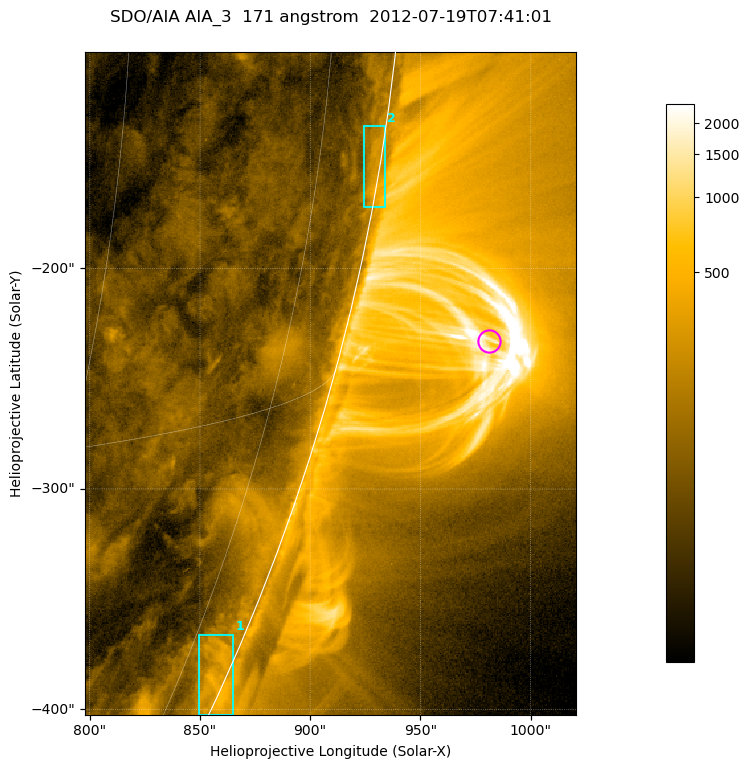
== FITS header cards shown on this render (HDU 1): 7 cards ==
TELESCOP= 'SDO/AIA '           / For AIA: SDO/AIA
INSTRUME= 'AIA_3   '           / For AIA: AIA_ATA1, AIA_ATA2, AIA_ATA3 or AIA_AT
WAVELNTH=                  171 / [angstrom] Wavelength
WAVEUNIT= 'angstrom'           / Wavelength unit: angstrom
DATE-OBS= '2012-07-19T07:41:01.430' / [ISO] Date when observation started; ISO 8
CTYPE1  = 'HPLN-TAN'           / CTYPE1; Typically HPLN
CTYPE2  = 'HPLT-TAN'           / CTYPE2; Typically HPLT

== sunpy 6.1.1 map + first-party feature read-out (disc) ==
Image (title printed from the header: SDO/AIA AIA_3  171 angstrom  2012-07-19T07:41:01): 371 x 501 px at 0.599 arcsec/px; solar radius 944 arcsec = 1575 px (partial field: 1.2% of the solar disc is inside the frame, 48% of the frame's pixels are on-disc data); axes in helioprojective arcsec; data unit not stated in the header (colour bar unlabelled)
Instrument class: DISC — disc imager (sunpy class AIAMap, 171 A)
Bright regions (active regions / flare kernels): reference = the on-disc median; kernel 3 px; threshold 5 sigma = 161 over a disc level ~71.1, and >= 1.15x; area >= 185 px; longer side >= 4 px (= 2.4 arcsec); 2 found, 2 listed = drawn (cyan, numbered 1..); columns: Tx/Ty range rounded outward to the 2 arcsec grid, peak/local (2 s.f.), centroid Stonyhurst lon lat
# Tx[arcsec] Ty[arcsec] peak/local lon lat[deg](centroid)
1 848..866 -404..-366 6.8 +81 -23
2 924..934 -172..-134 6.2 +85 -9
Off-limb structures (1.02-1.3 R_sun): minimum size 92 px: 3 found; the strongest spans PA ~250..260 deg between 1.02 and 1.13 R_sun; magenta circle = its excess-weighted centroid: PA ~255 deg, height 1.07 R_sun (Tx ~982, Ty ~-232 arcsec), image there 4.4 x the reference